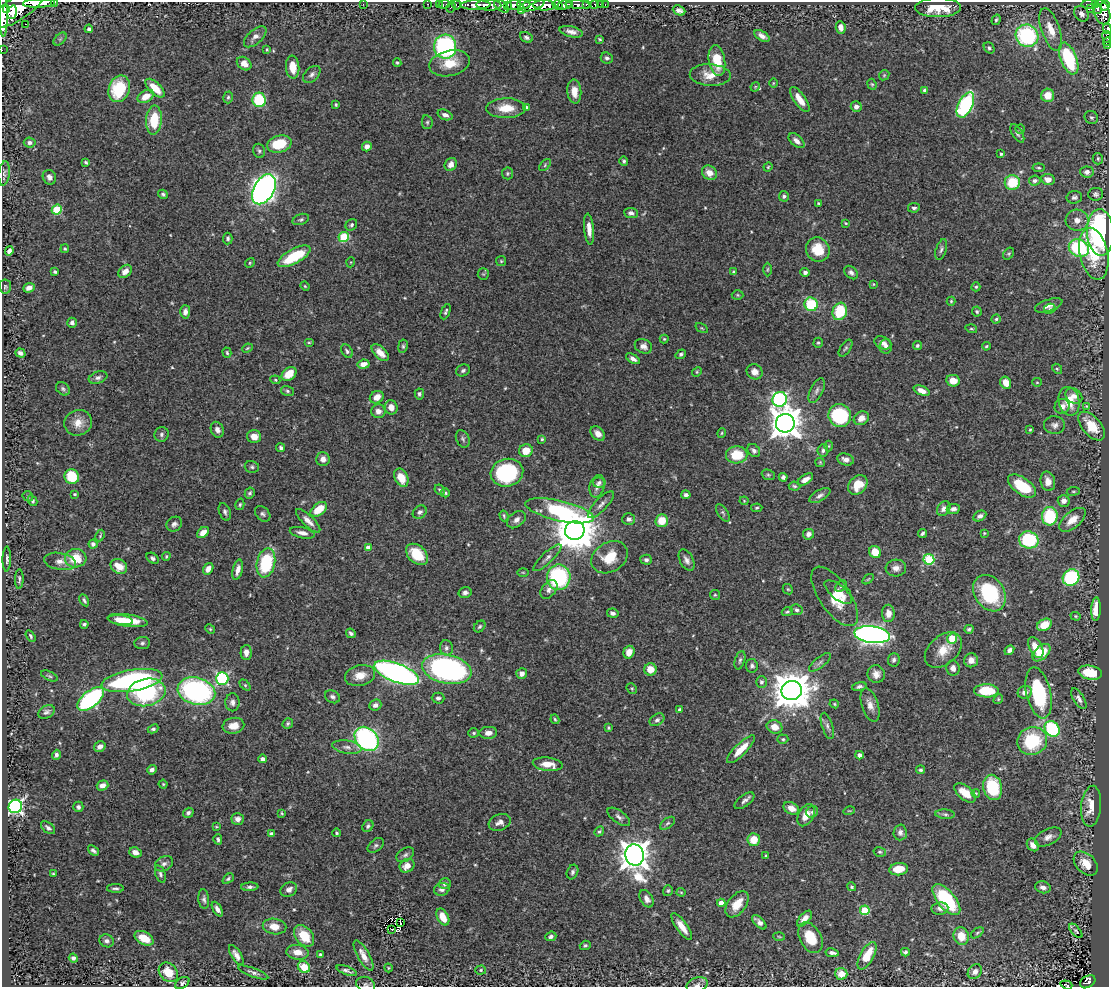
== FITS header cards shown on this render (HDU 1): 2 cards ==
NAXIS1  =                 1107
NAXIS2  =                  985

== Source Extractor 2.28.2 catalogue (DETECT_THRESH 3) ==
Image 1107 x 985 px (HDU 1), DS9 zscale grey, 1 PNG px = 1 image px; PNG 1111 x 989 px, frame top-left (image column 1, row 985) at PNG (2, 2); each listed source drawn as its Kron ellipse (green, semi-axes under 4 px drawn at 4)
Background 1.05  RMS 0.017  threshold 0.0512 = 3 sigma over >= 5 px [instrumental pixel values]
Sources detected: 536; of the 536, the 500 brightest by FLUX_AUTO listed and drawn (36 fainter detections omitted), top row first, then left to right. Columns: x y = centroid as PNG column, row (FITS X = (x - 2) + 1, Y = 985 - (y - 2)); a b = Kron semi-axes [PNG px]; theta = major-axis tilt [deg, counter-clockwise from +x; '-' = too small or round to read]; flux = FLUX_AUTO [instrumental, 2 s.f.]
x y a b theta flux
55 2 3 2 - 72
39 3 16 4 2 2000
363 4 2 2 - 46
428 4 3 2 - 23
439 4 2 2 - 12
444 4 6 3 10 29
524 4 6 3 -3 340
570 4 3 2 - 280
586 4 3 2 - 130
595 4 3 3 - 48
600 4 2 2 - 7.9
1090 4 8 3 1 190
456 5 5 3 - 37
476 5 15 4 2 1600
489 5 12 5 -2 1500
507 5 4 3 - 190
513 5 7 5 20 690
532 5 13 5 16 930
544 5 12 5 -1 2100
558 5 5 3 - 500
564 5 7 4 13 930
578 5 12 4 -3 350
605 5 3 2 - 21
1096 5 4 3 - 240
20 6 32 12 36 5500
502 6 8 5 -37 400
1105 6 5 4 - 410
451 7 6 3 64 94
938 8 23 9 1 38
7 9 3 2 - 360
1091 9 3 2 - 10
1097 9 5 3 - 150
522 10 3 2 - 150
679 10 6 4 -23 4.3
3 12 25 4 -89 3600
12 12 7 4 75 880
1102 12 12 8 -70 940
1081 14 8 6 -52 6.2
996 20 5 4 - 1.9
25 24 3 2 - 36
841 27 6 5 - 6.8
89 29 4 4 - 2.7
1051 29 22 9 -71 19
1107 29 5 3 - 240
571 32 12 5 -13 6.3
762 36 8 4 -31 6.1
1027 36 11 11 - 130
255 37 13 7 41 6
526 37 7 5 -25 3.2
1107 37 6 4 -81 91
60 39 8 4 45 2.5
600 39 4 3 - 1.3
1107 42 4 3 - 34
1108 46 3 2 - 15
445 47 12 11 - 180
989 48 6 5 - 2.3
2 50 2 2 - 7.8
267 50 3 3 - 1.3
607 58 6 5 - 2.7
1069 58 17 8 -69 87
717 61 16 8 -81 32
397 63 4 3 - 1.3
450 63 20 12 13 23
244 64 8 6 -38 9.9
293 67 11 6 -85 15
312 74 10 6 43 4
710 75 20 11 -3 19
884 75 6 4 45 1.5
773 83 5 3 - 1.1
872 84 6 4 -66 1.6
755 87 5 4 - 1.2
155 88 12 5 -44 22
119 89 13 10 69 57
925 90 3 3 - 2.8
574 91 12 7 -85 13
1048 95 6 6 - 16
146 96 9 5 29 15
228 97 6 4 74 2
800 99 14 6 -55 15
259 100 7 6 - 66
336 105 3 3 - 1.5
965 105 14 7 63 160
526 107 4 4 - 1.5
856 107 5 5 - 4.1
506 108 19 10 1 21
445 115 8 5 -22 4.6
1091 117 7 6 - 2.8
154 120 14 8 87 39
427 122 7 5 -78 2.1
1020 129 5 4 - 1.3
1017 133 10 5 -58 3.1
796 141 9 5 -41 5.9
30 142 6 5 - 4.1
279 144 12 8 15 39
367 146 5 4 - 5.3
259 151 7 5 -72 2.4
1001 154 3 3 - 1.8
1098 159 5 5 - 2.1
624 161 4 4 - 2.2
86 162 4 3 - 2.1
451 164 7 5 55 6.3
545 165 7 4 48 1.9
768 167 4 3 - 1.2
1039 168 6 4 -6 1.5
1087 172 7 5 -6 5.3
4 173 12 5 83 3.4
507 173 6 5 - 1.9
709 173 8 6 -43 12
49 177 7 6 - 5.1
1048 179 7 5 -10 9.1
1035 180 6 5 - 3
1012 182 7 7 - 37
264 189 16 10 61 670
163 194 5 4 - 2.3
1096 194 7 6 - 3.3
784 196 5 5 - 2.6
1074 197 8 6 12 3.1
818 203 3 2 - 1.2
914 208 6 4 10 3
57 210 5 5 - 57
631 213 7 5 -6 3.6
301 219 8 5 20 2.6
1077 220 11 10 - 9.1
846 223 3 3 - 1.1
351 225 6 5 - 2.7
589 229 15 5 -84 11
1100 232 23 13 -87 230
344 237 5 5 - 60
228 238 6 4 87 2.3
1079 248 10 8 -24 110
65 249 4 4 - 1.4
818 250 13 11 -65 29
941 250 11 5 72 3.7
9 251 5 4 - 4.2
1009 254 6 5 - 1.9
1094 254 26 14 -78 51
294 256 18 7 29 59
501 261 5 5 - 1.6
351 262 5 3 - 1.1
250 263 5 4 - 1.5
767 269 7 3 89 1.3
125 271 7 5 44 7.1
55 272 4 3 - 2.1
733 272 4 3 - 1.5
805 272 5 4 - 3.8
851 273 8 5 -44 3.9
483 274 6 5 - 2.1
873 284 4 3 - 1.1
305 286 4 4 - 1.3
5 287 7 6 - 2
976 287 4 4 - 1.6
29 288 6 4 25 7.4
738 295 6 5 - 1.7
951 301 4 4 - 1.3
811 304 7 6 - 58
1049 305 14 6 18 7.3
1050 309 6 5 - 2.5
840 311 9 7 70 44
185 312 7 5 88 4.7
446 312 8 3 68 2.2
977 312 5 4 - 1.8
996 319 4 4 - 1.9
72 323 5 4 - 3.3
702 328 7 4 -34 1.4
971 329 6 3 -18 1.5
664 339 4 4 - 1.4
309 342 5 3 - 1.3
818 343 5 4 - 1.9
883 343 9 6 -26 6.1
917 345 4 4 - 2.7
403 346 7 4 82 2.1
643 346 9 7 -24 5.8
886 346 7 6 - 4.5
986 346 4 3 - 1.5
247 348 5 4 - 1.4
846 348 9 5 55 2.6
347 351 7 5 -56 2.7
20 353 5 4 - 3.6
227 353 5 4 - 1.8
380 353 10 5 -45 9.6
681 354 5 4 - 2.6
633 359 7 4 -32 4.6
363 364 6 4 8 8.9
1057 369 5 4 - 1.8
463 370 7 5 26 3.2
697 372 5 4 - 1.4
755 372 8 7 - 8.2
289 374 8 6 40 18
98 377 9 6 20 4.2
275 380 5 4 - 1.4
953 381 7 6 - 14
1037 382 5 4 - 1.5
1006 383 6 5 - 13
63 389 7 6 - 2.7
817 390 13 6 64 4.9
287 391 6 5 - 2.2
922 391 8 4 -22 8.9
419 394 5 4 - 2.4
1074 396 9 7 -36 6.3
377 397 7 6 - 11
780 399 7 7 - 260
1069 401 14 10 -77 24
1062 406 8 7 - 6.8
1086 406 4 3 - 1.2
391 407 7 6 - 8.3
378 411 7 7 - 6.4
840 416 11 11 - 95
861 418 8 6 30 8.2
78 423 14 12 22 14
785 423 9 9 - 1900
1054 425 10 9 - 5.3
1091 426 17 9 -50 30
217 430 8 6 -64 4.6
1030 430 3 3 - 1.3
598 433 8 6 -43 7.6
722 433 5 4 - 1.4
161 434 7 7 - 3.2
254 436 7 6 - 9.5
463 439 9 6 -63 3.1
542 439 4 4 - 1.6
829 446 5 3 - 1.1
281 448 4 4 - 2.4
823 450 6 5 - 3.3
526 451 7 6 - 18
754 451 7 5 -49 4.3
737 455 11 8 4 35
323 459 7 6 - 6.6
846 459 8 6 -16 5.6
820 462 5 4 - 1.3
252 467 7 6 - 2.4
507 473 16 14 15 110
768 475 7 5 -21 1.9
72 477 7 7 - 40
783 477 4 4 - 2.9
401 478 9 6 -64 17
805 479 9 4 32 7
1048 481 10 7 -77 8.3
599 482 6 5 - 3
858 485 11 8 47 20
597 486 11 7 73 6.4
795 486 6 4 -6 2
1022 486 16 8 -35 47
440 490 5 4 - 1.7
1073 491 6 3 8 1.4
250 493 5 4 - 2.2
445 493 4 4 - 1.7
75 494 4 3 - 1.4
686 495 4 4 - 3.3
820 495 12 5 29 4.2
28 496 5 5 - 1.5
33 501 5 4 - 2.5
744 501 4 4 - 1.1
1064 501 6 6 - 5.6
240 504 6 4 74 1.7
601 505 17 6 46 6.2
757 508 5 4 - 1.7
319 509 9 6 38 24
944 509 8 6 54 5.3
953 509 6 5 - 4.3
560 511 35 10 -13 120
225 512 9 5 -69 3.3
420 512 7 6 - 3.7
723 513 10 5 -56 2.8
263 514 9 6 -47 3.2
504 516 5 3 - 1.7
980 516 7 5 28 4.3
1050 516 9 7 86 60
629 519 6 6 - 4.5
516 520 10 7 39 6.5
1072 520 16 8 40 14
308 521 16 5 -44 8.1
662 521 6 6 - 23
174 524 8 7 - 3.7
575 531 10 9 - 4400
203 533 6 4 39 8.9
302 533 13 5 -12 6.9
922 533 5 3 - 2.5
984 533 4 3 - 1.2
808 534 5 5 - 4.8
100 536 6 2 63 1.4
1029 540 10 8 -12 93
93 544 4 4 - 3
368 548 4 4 - 10
875 552 6 5 - 20
417 554 12 8 -42 33
166 556 4 3 - 1.3
610 557 19 14 32 28
76 558 11 9 4 28
153 558 7 5 -32 2.8
547 558 18 5 43 5.8
7 559 12 4 89 3
929 559 5 5 - 91
646 560 6 5 - 3.4
687 560 11 6 -61 5.6
60 561 16 8 -10 8.5
266 563 15 9 77 79
119 566 9 7 -33 15
896 568 10 8 5 6.7
208 569 6 4 56 7.4
238 570 10 5 76 6.7
523 572 6 4 -1 1.2
559 577 13 12 - 120
1071 578 9 8 - 120
19 579 10 3 89 2.5
868 579 6 3 37 1.3
841 586 6 4 46 2.1
788 589 5 4 - 1.5
549 590 10 7 51 5.4
838 592 16 7 -39 14
465 593 6 5 - 3.5
989 593 19 15 -56 87
715 595 5 5 - 1.5
835 596 34 15 -55 26
84 600 6 3 -60 2.1
1096 609 12 4 88 18
797 610 6 5 - 3.1
787 612 5 4 - 1.7
613 613 6 4 -10 3.7
888 613 8 6 -89 8.8
1076 616 5 4 - 1.5
120 620 12 4 -7 9.2
128 621 20 6 -8 23
84 624 4 3 - 2.3
1044 625 8 5 27 21
480 626 6 5 - 2.2
210 629 5 4 - 1.4
969 629 5 3 - 2
351 633 5 4 - 3.1
872 635 18 8 -7 660
31 636 6 3 -59 1.9
952 638 5 4 - 39
142 643 8 6 5 2.8
1036 647 11 6 -62 17
446 648 7 6 - 3.8
943 650 21 14 41 21
1009 650 5 4 - 4.3
246 652 7 5 89 7.3
629 652 6 5 - 9.3
1041 653 11 6 43 25
740 660 9 5 74 3.2
894 660 7 6 - 3
971 660 7 7 - 8.3
820 662 13 5 38 4
752 666 7 6 - 3.2
953 668 7 6 - 5.7
447 669 25 14 -12 330
650 669 6 6 - 16
396 673 23 9 -21 520
522 673 5 5 - 5.7
1090 673 12 7 -11 34
876 674 9 8 - 7.3
360 675 15 10 14 14
49 676 9 4 -25 2.1
222 679 6 6 - 150
132 680 31 10 10 240
761 682 6 5 - 3.4
245 685 6 4 -45 1.8
859 687 7 4 15 3.2
632 688 6 4 -46 1.6
196 691 19 13 -15 260
792 691 10 9 - 3500
986 691 12 6 -1 40
146 692 19 13 13 120
1025 692 7 6 - 6.3
1039 693 26 12 -77 95
332 697 8 6 -30 3.4
438 698 6 5 - 3
91 699 16 8 39 180
998 699 5 4 - 1.6
1079 699 11 5 -58 4.8
232 702 9 7 88 4.7
834 704 5 4 - 1.4
375 705 6 5 - 4.7
870 705 17 8 -72 9.9
679 709 4 4 - 2.3
46 712 9 6 28 3.8
555 719 5 3 - 1.5
657 720 8 5 33 3.3
288 723 6 5 - 2.2
233 726 11 8 11 12
827 726 14 5 -72 4.6
775 727 8 6 -21 13
608 728 4 3 - 1.5
153 729 5 4 - 2.4
1052 729 8 7 - 83
474 733 5 4 - 1.8
488 733 9 6 4 6.8
367 739 14 10 -46 240
783 739 5 4 - 1.8
1032 741 15 14 - 65
100 746 6 5 - 6.1
347 747 14 6 -9 6.4
741 749 19 6 45 20
56 755 5 4 - 3
860 755 4 4 - 6.2
263 759 4 4 - 4.6
548 764 15 6 -6 16
152 770 5 4 - 4.1
921 770 4 4 - 2.1
163 784 4 4 - 1.3
102 785 6 5 - 6.1
993 787 13 9 -77 57
965 793 13 7 -39 16
976 793 4 3 - 1.4
744 801 11 5 37 4.2
15 806 7 6 - 340
1091 806 20 10 84 19
78 807 5 5 - 3.2
791 808 8 5 -26 11
849 811 6 3 17 1.2
812 812 6 5 - 3
188 813 5 4 - 3.3
282 813 4 3 - 1.3
945 814 10 5 -4 3
806 815 12 7 62 14
619 817 13 6 -36 4.5
238 819 6 5 - 5.3
500 822 11 8 20 7.2
667 823 8 5 37 2.4
368 826 6 5 - 2.8
216 827 4 3 - 1.1
48 828 8 5 -40 4.2
599 832 5 4 - 1.9
900 832 8 6 88 3.8
337 833 4 3 - 1.6
271 834 4 3 - 2.2
1048 837 14 8 26 7.4
218 839 5 3 - 2.6
754 840 6 6 - 18
376 845 9 6 39 3.2
1033 845 7 5 -48 7.6
93 851 6 3 -40 2.8
135 852 6 5 - 7
880 852 6 4 -14 2
405 855 10 6 32 3.4
635 855 11 9 -81 1800
766 856 4 3 - 1.8
164 864 9 7 32 4.6
1086 864 14 9 -44 15
407 866 8 6 32 11
899 869 9 6 7 19
572 872 7 5 69 3.1
53 874 4 2 - 1.3
160 874 9 5 -71 3.1
228 879 6 4 39 2
445 884 6 5 - 3.3
250 887 8 4 2 3.1
852 887 5 4 - 1.7
1043 887 8 6 -14 5.4
115 888 8 4 -1 2.8
442 889 8 6 16 4
289 890 9 6 30 5.9
668 891 5 5 - 1.9
681 892 4 4 - 1.3
204 899 10 5 -84 3.2
646 899 9 6 -61 6.7
946 900 19 9 -50 92
721 903 4 4 - 9.8
737 904 15 9 53 19
940 908 8 6 9 4.4
217 909 8 4 -59 5.3
865 910 5 5 - 55
443 917 9 5 -62 17
804 919 10 5 49 8.8
400 922 3 2 - 1.5
759 922 9 4 -44 6.5
275 927 12 7 -9 13
682 927 16 5 -54 14
392 929 3 2 - 2
1076 931 8 4 -49 2.2
977 933 7 3 36 1.7
304 936 12 8 -52 29
551 936 6 4 22 3
961 936 9 7 -74 17
779 937 6 3 -3 1.3
144 938 10 6 -29 21
810 938 16 10 -60 29
107 941 7 6 - 4
585 945 5 4 - 2.2
298 952 11 7 -8 12
905 952 4 4 - 2.5
832 953 7 3 -9 4.8
320 954 4 3 - 1.8
236 955 11 5 -59 6.7
363 956 17 6 -61 10
867 956 15 6 61 27
73 958 4 4 - 2.6
304 967 6 5 - 21
388 968 4 3 - 1.3
481 970 5 4 - 1.6
347 971 11 3 -21 3.6
168 972 11 8 -47 25
253 972 16 4 -21 4.1
975 972 8 6 50 6.2
841 974 6 6 - 11
1088 982 8 5 32 130
182 983 8 5 33 2.7
366 985 9 7 -24 3.3
697 985 11 7 18 4.5
1066 985 6 3 -19 55
At the frame edge (FLAGS 8, measured only in part): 11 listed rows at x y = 55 2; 39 3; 20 6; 1107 29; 1107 37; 1107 42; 1108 46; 2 50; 366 985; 697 985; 1066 985
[36 fainter detections neither listed nor drawn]